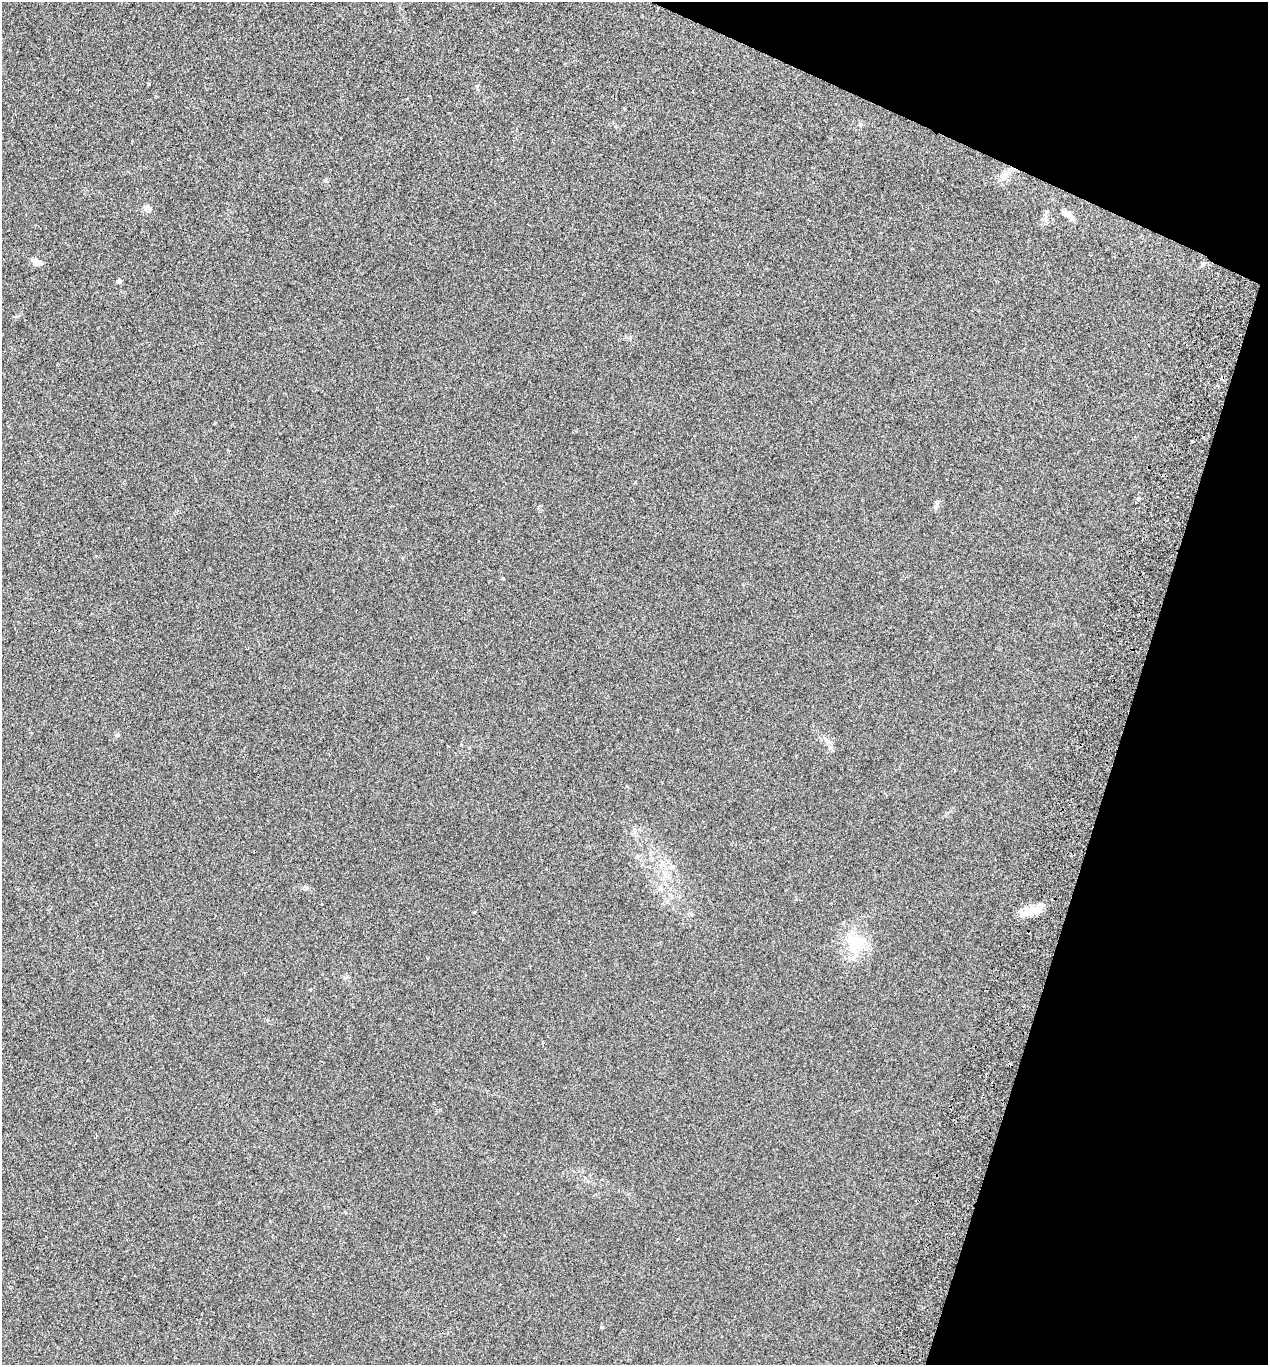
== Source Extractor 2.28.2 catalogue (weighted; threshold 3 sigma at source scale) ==
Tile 8 of 4 x 4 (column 4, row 2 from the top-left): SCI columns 3987-5252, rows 2750-4112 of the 5573 x 5497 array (HDU 1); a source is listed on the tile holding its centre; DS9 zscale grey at full resolution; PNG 1270 x 1367 px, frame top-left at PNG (2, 2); no overlay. Shown black and unused: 16% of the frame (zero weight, under 2 of 3 exposures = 3% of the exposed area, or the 3 px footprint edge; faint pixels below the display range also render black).
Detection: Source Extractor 2.28.2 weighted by HDU 2 'WHT'; one run over the whole footprint, this tile lists its part. Background 0.0226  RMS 0.0068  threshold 0.0306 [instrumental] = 3 sigma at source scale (4.5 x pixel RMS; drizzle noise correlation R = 1.50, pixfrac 1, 0.05/0.05 arcsec/px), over >= 5 px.
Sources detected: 19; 1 cosmic-ray / hot-pixel residue — not listed; the other 18 listed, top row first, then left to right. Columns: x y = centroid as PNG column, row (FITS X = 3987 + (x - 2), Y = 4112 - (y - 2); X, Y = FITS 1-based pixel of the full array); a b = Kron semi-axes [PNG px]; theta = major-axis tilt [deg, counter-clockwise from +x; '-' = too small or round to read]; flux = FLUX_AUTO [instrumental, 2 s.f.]
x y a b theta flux
477 86 6 4 71 0.83
1003 175 15 10 59 5.4
148 208 13 6 -9 2.4
1068 214 17 7 -33 4.4
37 262 10 7 -25 4.5
1203 264 8 5 43 1.5
119 281 6 6 - 1.4
1192 441 3 3 - 3.1
1138 499 6 3 19 0.82
936 506 10 4 60 1.5
503 578 4 3 - 0.57
117 735 7 5 33 1.2
829 742 12 6 -30 3.1
638 856 6 4 -71 0.91
661 888 8 5 -71 1.7
670 895 6 4 -19 1
1036 910 23 12 -1 9
856 942 32 21 51 23
Unlisted compact peaks at least as high as the median listed source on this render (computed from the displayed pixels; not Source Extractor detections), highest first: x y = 601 1327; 149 84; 635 482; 325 180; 627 786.